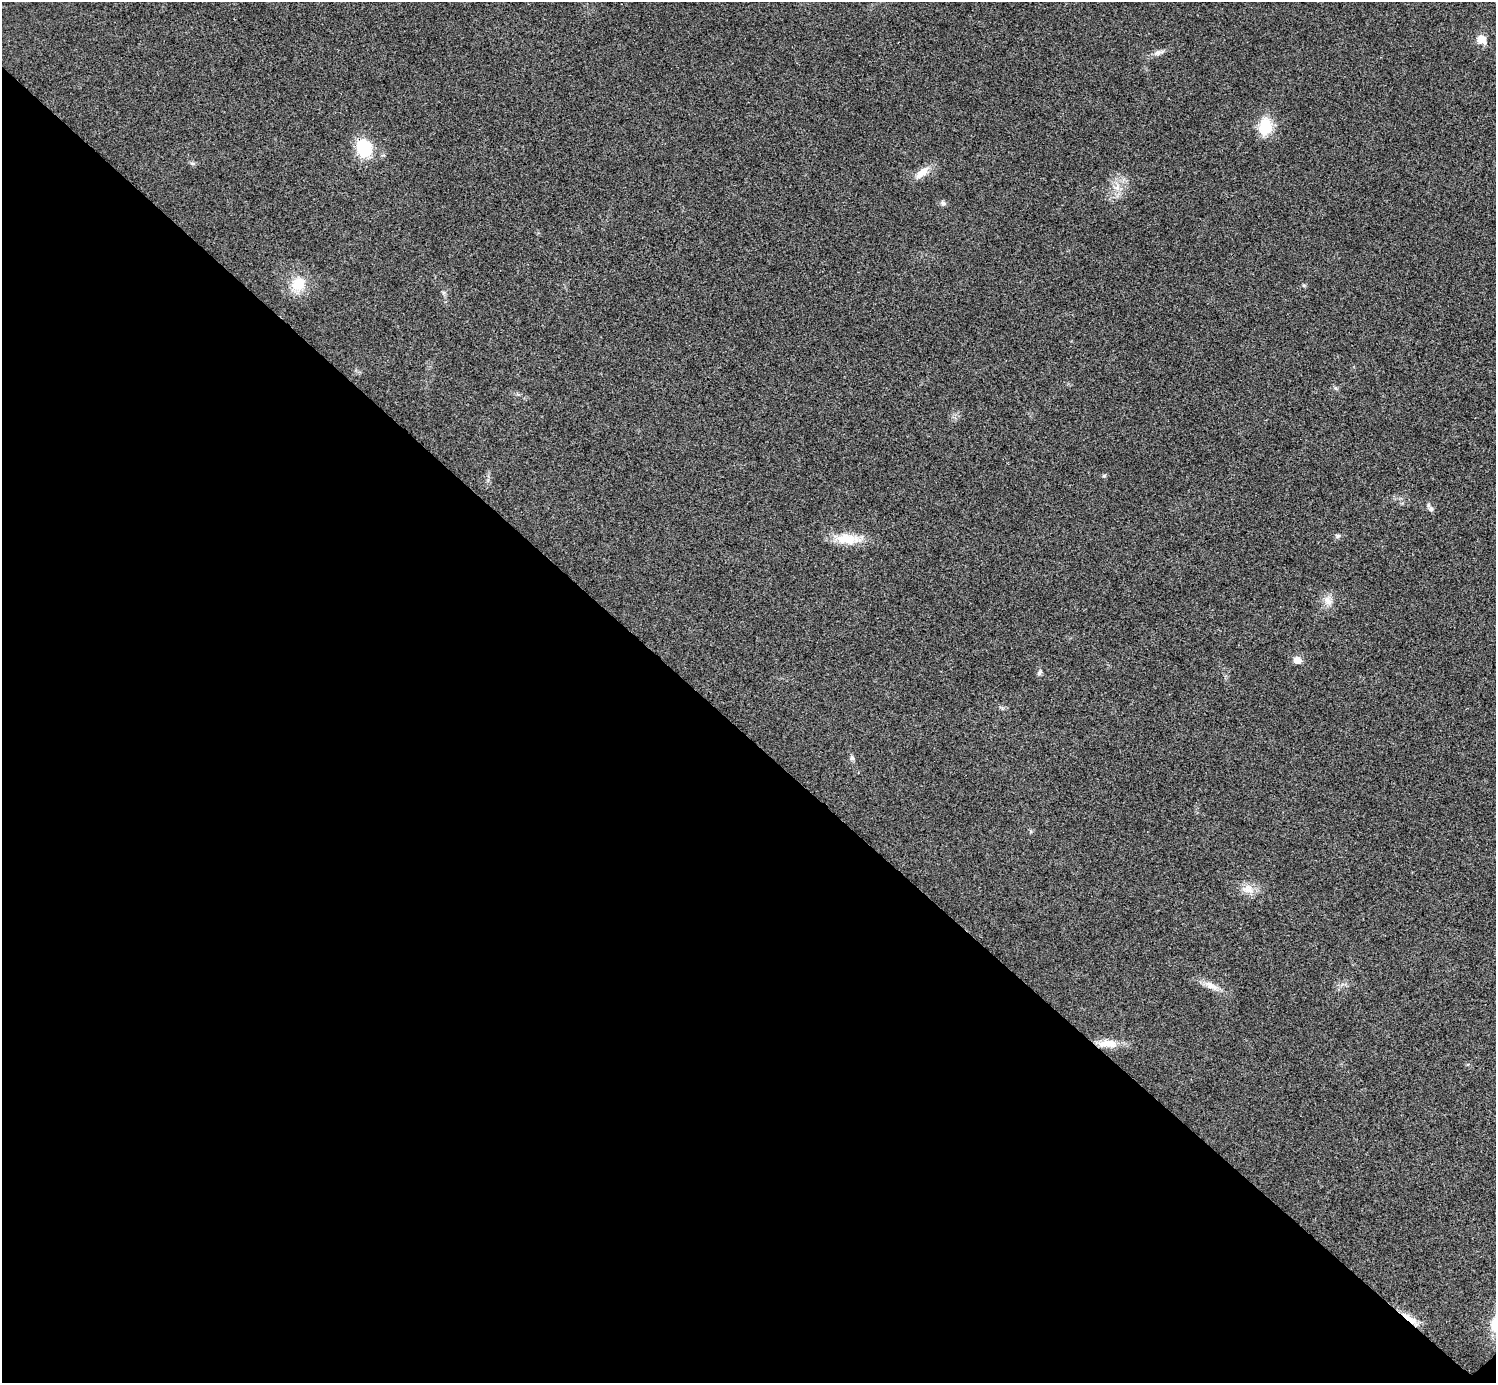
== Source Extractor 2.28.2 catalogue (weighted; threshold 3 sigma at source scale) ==
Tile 14 of 4 x 4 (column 2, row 4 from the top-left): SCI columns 1500-2993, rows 301-1681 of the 5983 x 5983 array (HDU 1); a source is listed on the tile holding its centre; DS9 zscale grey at full resolution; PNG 1498 x 1385 px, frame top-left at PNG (2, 2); no overlay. Shown black and unused: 47% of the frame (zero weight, under 3 of 4 exposures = <1% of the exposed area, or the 3 px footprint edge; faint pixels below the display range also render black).
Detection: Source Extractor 2.28.2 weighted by HDU 2 'WHT'; one run over the whole footprint, this tile lists its part. Background 0.0222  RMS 0.0054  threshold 0.0242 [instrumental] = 3 sigma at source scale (4.5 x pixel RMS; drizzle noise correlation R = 1.50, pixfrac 1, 0.05/0.05 arcsec/px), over >= 5 px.
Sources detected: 26; all 26 listed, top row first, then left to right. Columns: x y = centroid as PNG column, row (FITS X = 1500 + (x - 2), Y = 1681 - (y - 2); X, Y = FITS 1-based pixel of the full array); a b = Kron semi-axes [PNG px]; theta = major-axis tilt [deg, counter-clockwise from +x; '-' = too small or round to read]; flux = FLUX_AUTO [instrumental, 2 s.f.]
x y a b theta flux
1481 39 6 5 - 15
1158 52 16 7 18 3
1265 126 20 14 86 16
364 148 17 14 -70 26
192 163 7 4 -18 1
922 173 24 10 39 6.8
1117 187 14 10 71 6.6
943 203 8 6 -46 1.5
298 284 26 20 67 14
1304 285 6 4 0 0.78
443 293 7 5 16 1
1335 388 6 5 - 1
1104 476 6 5 - 0.88
1430 508 14 5 -59 1.7
1338 536 8 6 5 1.3
848 539 38 13 -2 14
1328 601 15 13 -68 5.5
1297 660 6 5 - 6.8
1039 673 8 5 64 1.4
852 758 7 6 - 1.3
1031 831 6 4 -89 0.76
1248 889 19 12 -14 6.9
1211 986 28 8 -24 6.2
1107 1043 28 10 -2 9.3
1412 1321 24 9 -33 7.2
1495 1324 22 12 86 9.8
Overlapping masked pixels (flux is a lower limit): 2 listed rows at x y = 364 148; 1412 1321
Isophote crosses this tile's border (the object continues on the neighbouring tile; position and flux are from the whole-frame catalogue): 1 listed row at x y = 1495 1324